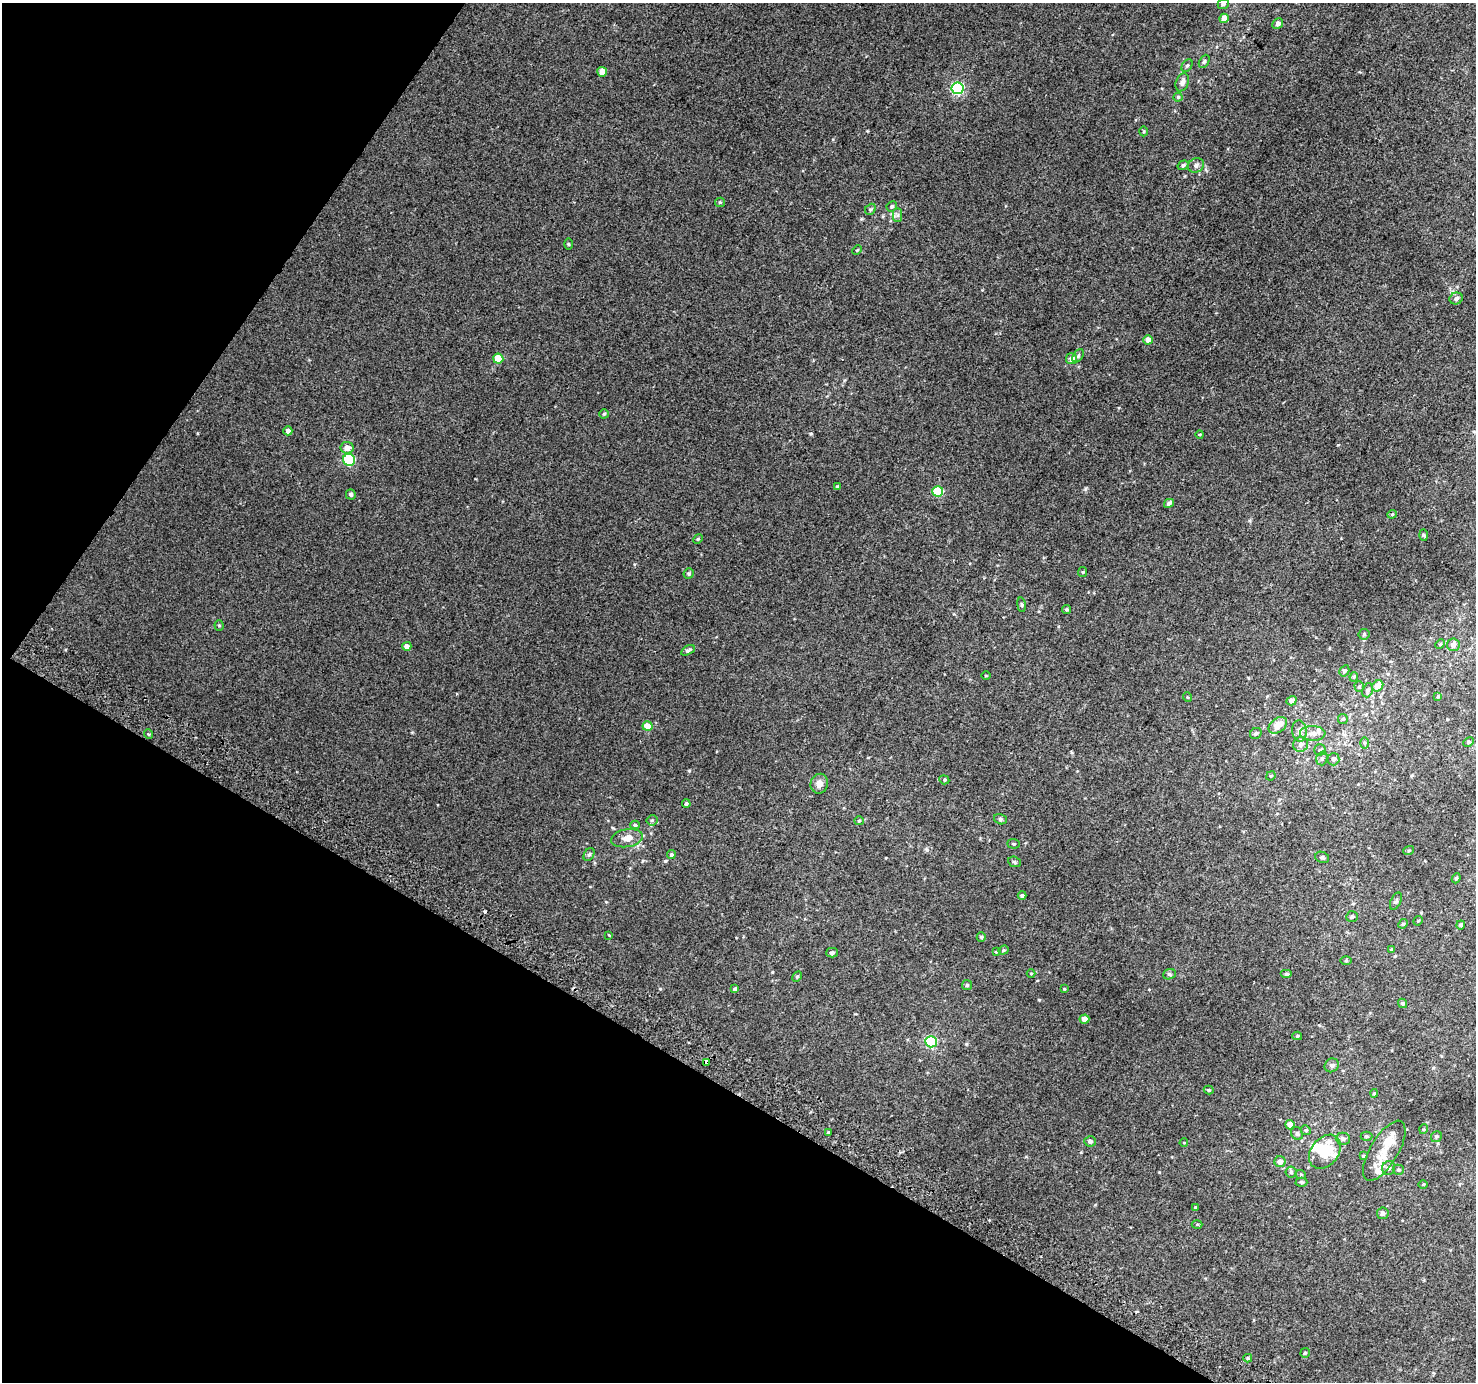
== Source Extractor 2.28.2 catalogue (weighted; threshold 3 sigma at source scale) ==
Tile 9 of 4 x 4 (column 1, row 3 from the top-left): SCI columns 31-1504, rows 1671-3050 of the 5950 x 6035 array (HDU 1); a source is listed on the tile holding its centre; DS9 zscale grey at full resolution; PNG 1478 x 1384 px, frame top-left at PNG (2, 3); each listed source drawn as its Kron ellipse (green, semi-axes under 4 px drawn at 4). Shown black and unused: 29% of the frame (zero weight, under 2 of 3 exposures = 2% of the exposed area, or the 3 px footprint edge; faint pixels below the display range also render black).
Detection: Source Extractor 2.28.2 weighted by HDU 2 'WHT'; one run over the whole footprint, this tile lists its part. Background 0.0128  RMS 0.0073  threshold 0.0328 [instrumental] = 3 sigma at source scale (4.5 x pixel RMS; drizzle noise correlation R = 1.50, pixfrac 1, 0.0396/0.0396 arcsec/px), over >= 5 px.
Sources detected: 145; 1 inside a brighter object's white glare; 2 cosmic-ray / hot-pixel residue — neither listed nor drawn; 6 inside a brighter listed object's ellipse — not listed separately; the other 136 listed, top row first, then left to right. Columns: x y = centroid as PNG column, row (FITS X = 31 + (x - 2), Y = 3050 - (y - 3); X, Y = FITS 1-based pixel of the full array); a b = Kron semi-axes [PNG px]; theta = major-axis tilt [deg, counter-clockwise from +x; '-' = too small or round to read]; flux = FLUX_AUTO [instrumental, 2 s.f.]
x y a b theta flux
1223 4 6 5 - 1.9
1224 18 5 4 - 5.6
1278 23 5 5 - 2.7
1204 61 7 4 63 1.2
1187 66 7 5 61 1.3
602 72 5 4 - 7.4
1182 82 9 6 68 2.8
958 88 6 6 - 95
1178 97 4 4 - 0.94
1144 131 5 3 - 0.76
1183 165 5 4 - 1.4
1196 165 8 7 - 2.1
720 202 5 4 - 0.84
892 206 5 5 - 1.3
870 209 6 5 - 1.3
898 215 7 4 90 1.4
568 244 5 3 - 0.68
857 250 5 3 - 0.68
1456 299 7 5 24 2.1
1148 340 5 4 - 5
1078 356 7 4 53 1.4
498 359 5 5 - 16
1072 359 5 5 - 3.9
604 414 4 4 - 0.98
288 431 4 4 - 2.9
1200 434 4 3 - 0.53
347 448 6 6 - 4.9
349 460 6 6 - 54
837 487 4 3 - 1.1
938 491 5 5 - 33
351 494 5 5 - 1.6
1169 503 5 4 - 2.2
1392 514 4 4 - 0.68
1423 535 6 4 -88 0.87
698 539 5 4 - 0.73
1083 572 5 4 - 0.73
689 573 5 5 - 1.2
1021 605 7 3 -82 1
1067 609 4 4 - 1
219 625 5 4 - 0.79
1364 634 5 5 - 0.99
1440 644 5 4 - 0.67
1453 645 6 6 - 2.8
407 646 4 4 - 3.2
688 650 7 4 29 1.6
1344 671 6 4 59 1.5
986 676 4 3 - 0.57
1354 677 5 4 - 0.93
1378 686 6 5 - 8.9
1359 687 5 4 - 0.89
1368 690 7 5 70 1.5
1438 696 4 4 - 0.84
1187 697 5 3 - 0.57
1291 701 5 4 - 3.2
1343 719 5 5 - 0.89
1278 725 10 7 39 8.9
647 726 5 5 - 9.1
1299 731 11 7 -85 3.4
1256 733 6 5 - 1.3
1313 733 12 7 -1 4.3
148 734 5 3 - 0.75
1468 742 5 4 - 0.97
1364 743 6 4 -90 0.93
1301 744 8 7 - 2.9
1320 750 5 5 - 1.3
1322 758 7 5 74 1.5
1333 759 6 6 - 2.1
1271 776 5 4 - 0.7
944 780 5 4 - 0.98
819 784 10 8 75 4.7
686 804 4 3 - 0.98
1000 819 6 5 - 1.4
652 820 5 5 - 1.3
859 821 5 4 - 0.97
635 825 5 4 - 1.1
627 838 16 9 10 6.5
1013 844 6 5 - 1
1409 850 5 3 - 0.72
589 855 7 5 61 1.3
671 855 4 4 - 1.4
1322 857 7 5 -21 1.4
1014 862 6 5 - 1.2
1456 878 5 4 - 0.91
1022 895 4 4 - 1.3
1396 901 9 5 64 1.2
1352 917 6 5 - 1.3
1418 921 5 4 - 0.62
1403 924 5 4 - 0.79
1461 925 4 4 - 1
609 935 3 3 - 0.42
981 937 5 4 - 0.76
1003 950 5 4 - 0.94
1391 950 4 4 - 0.82
996 952 4 3 - 0.67
832 953 5 4 - 1.5
1346 961 6 4 1 0.68
1031 973 4 3 - 0.6
1169 974 6 5 - 1.2
1287 974 6 4 0 1.1
797 977 5 4 - 0.97
967 985 5 5 - 0.91
735 989 4 3 - 1.5
1064 989 3 3 - 0.59
1403 1003 5 4 - 1.3
1084 1019 5 4 - 7.5
1297 1036 5 4 - 0.88
931 1042 6 5 - 59
706 1062 4 4 - 2.1
1332 1065 7 6 - 1.7
1209 1090 5 4 - 0.94
1374 1093 4 4 - 0.73
1290 1125 5 4 - 7.2
1424 1129 5 3 - 0.6
1306 1130 5 4 - 0.91
828 1132 3 3 - 1.5
1297 1134 7 5 -53 1.3
1366 1136 6 4 1 1
1436 1137 6 5 - 1.2
1343 1139 7 6 - 2.4
1090 1141 6 5 - 2.1
1184 1143 4 3 - 0.45
1384 1151 34 14 59 16
1325 1152 19 13 51 22
1363 1156 4 3 - 0.91
1280 1162 5 5 - 3.1
1389 1168 7 6 - 1.9
1398 1170 5 5 - 1.1
1291 1172 5 5 - 1.3
1301 1175 5 3 - 0.68
1301 1182 6 4 -1 1.1
1423 1184 5 3 - 0.6
1195 1207 4 4 - 0.52
1383 1213 6 5 - 2.1
1197 1224 5 3 - 0.69
1305 1353 5 4 - 0.97
1248 1358 4 4 - 1
Overlapping masked pixels (flux is a lower limit): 1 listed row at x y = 706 1062
Isophote crosses this tile's border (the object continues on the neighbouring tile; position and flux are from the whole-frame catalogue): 1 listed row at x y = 1223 4
Unlisted compact peaks at least as high as the median listed source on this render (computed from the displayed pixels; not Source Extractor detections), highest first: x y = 689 771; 1085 489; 1039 1000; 861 219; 966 1044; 867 131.